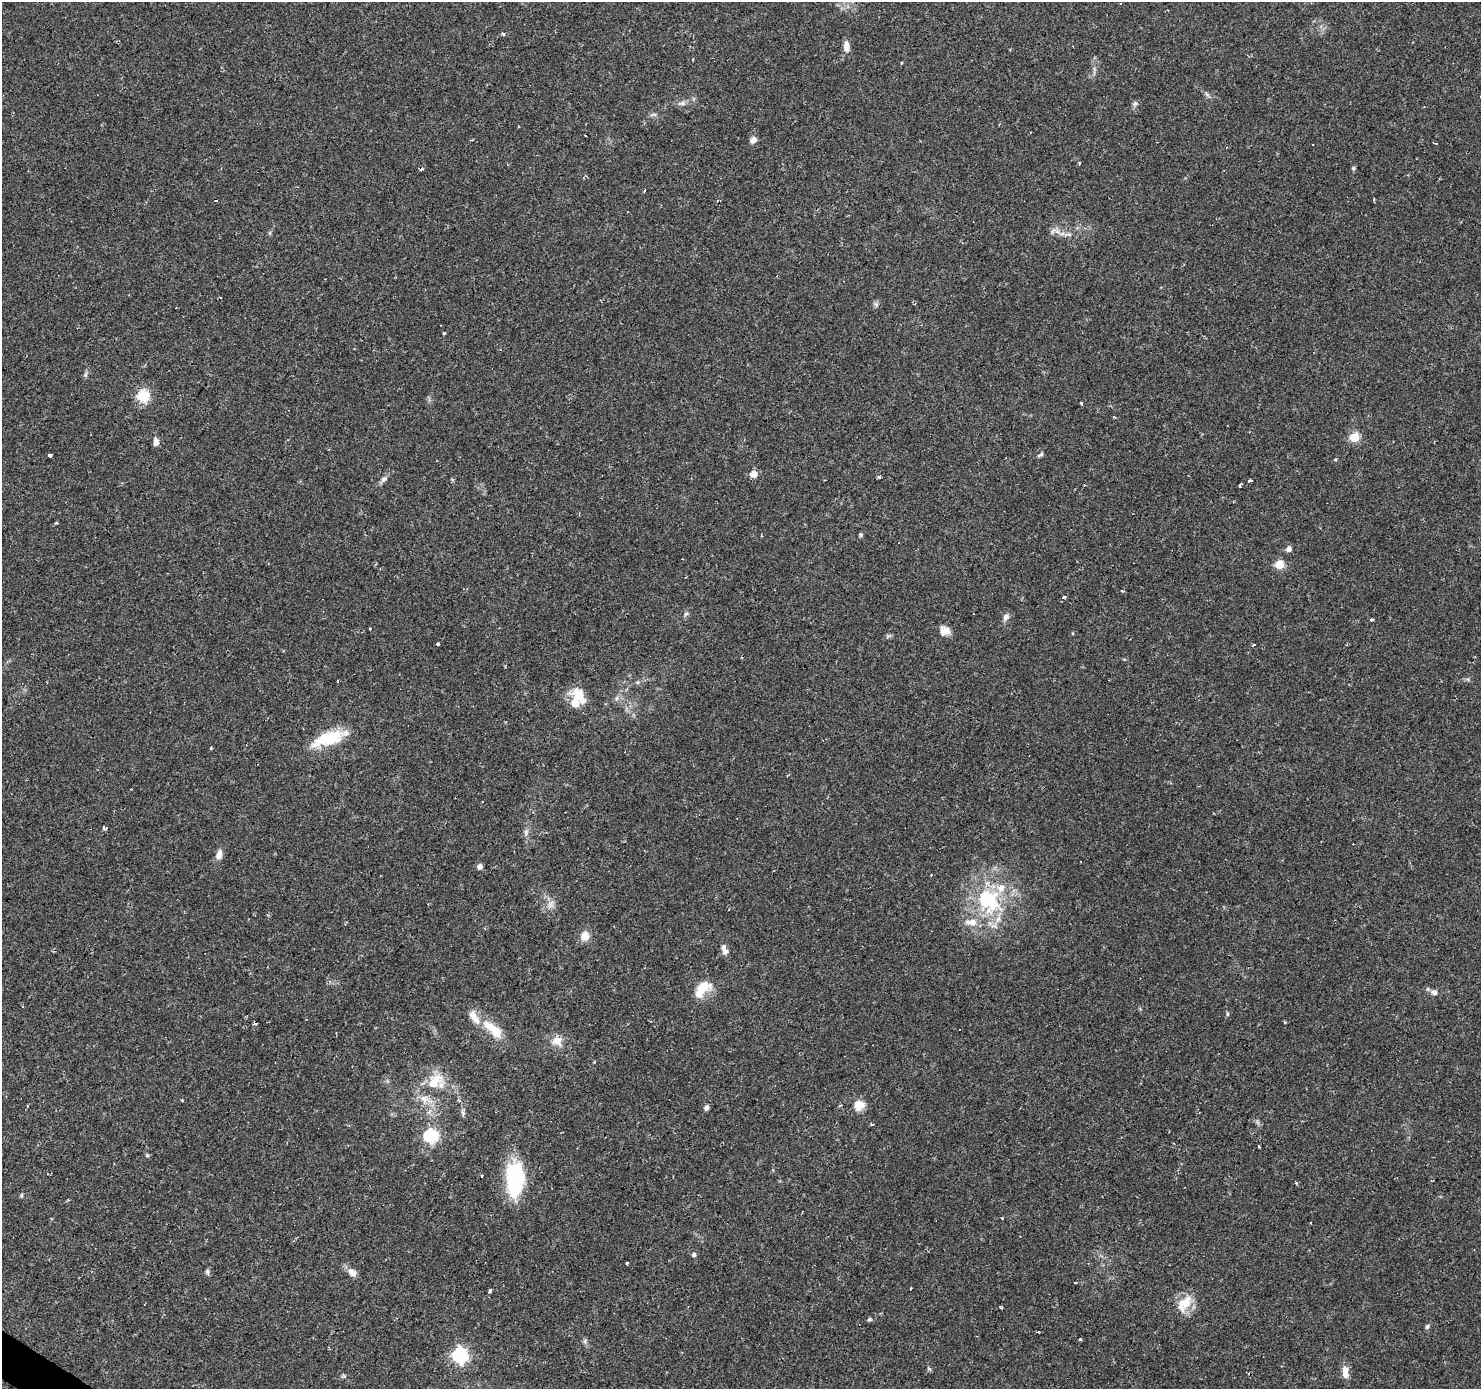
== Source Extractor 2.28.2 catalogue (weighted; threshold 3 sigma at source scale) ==
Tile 7 of 4 x 4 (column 3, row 2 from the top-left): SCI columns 2960-4438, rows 2956-4342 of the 5921 x 5977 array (HDU 1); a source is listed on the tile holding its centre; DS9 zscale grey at full resolution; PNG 1483 x 1391 px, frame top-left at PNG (2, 2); no overlay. Shown black and unused: <1% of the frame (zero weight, under 2 of 3 exposures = <1% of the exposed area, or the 3 px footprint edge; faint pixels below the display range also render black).
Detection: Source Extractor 2.28.2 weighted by HDU 2 'WHT'; one run over the whole footprint, this tile lists its part. Background 0.0429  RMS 0.0034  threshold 0.0153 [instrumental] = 3 sigma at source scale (4.5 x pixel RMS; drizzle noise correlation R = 1.50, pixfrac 1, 0.0396/0.0396 arcsec/px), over >= 5 px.
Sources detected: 121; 2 inside a brighter object's white glare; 21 cosmic-ray / hot-pixel residue — not listed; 10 inside a brighter listed object's ellipse — not listed separately; the other 88 listed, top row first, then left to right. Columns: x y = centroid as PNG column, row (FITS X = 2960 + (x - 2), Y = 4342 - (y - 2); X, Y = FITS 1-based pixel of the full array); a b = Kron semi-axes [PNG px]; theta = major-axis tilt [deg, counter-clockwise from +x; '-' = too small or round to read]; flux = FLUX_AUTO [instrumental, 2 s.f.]
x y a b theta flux
503 34 6 4 -13 0.56
846 46 13 7 -86 2.4
682 103 13 5 5 1.4
1135 104 9 5 22 0.84
753 140 7 6 - 2
1313 144 3 3 - 0.51
1079 163 3 3 - 0.48
1353 168 6 5 - 0.5
645 191 3 3 - 0.82
1053 231 10 5 29 1.2
1063 233 7 4 17 0.9
221 297 3 2 - 0.4
876 304 6 6 - 0.8
443 333 3 3 - 1.1
85 375 8 4 60 0.71
143 396 6 6 - 33
1081 403 3 2 - 0.67
1114 417 3 2 - 0.5
1354 437 5 5 - 18
156 441 10 6 -90 1.8
50 455 3 3 - 5.3
1040 455 10 4 30 0.62
1335 459 5 3 - 0.31
754 474 5 5 - 5
879 477 4 3 - 0.52
1250 481 3 3 - 4.1
1085 485 3 2 - 0.3
1240 485 5 3 - 0.8
56 523 4 3 - 0.45
860 535 5 5 - 0.53
1289 549 5 5 - 2.1
1279 564 5 5 - 13
1122 591 4 3 - 0.37
1064 597 4 3 - 1.3
686 614 7 5 64 0.71
1006 617 9 6 61 1.5
1371 620 3 3 - 0.9
370 629 3 2 - 0.65
945 631 13 11 -22 2.8
438 643 3 3 - 0.85
1253 645 3 2 - 0.89
337 681 3 2 - 0.55
638 682 6 4 71 0.47
579 694 19 15 -25 6.6
617 698 6 5 - 0.83
327 739 36 14 18 14
211 748 4 3 - 0.26
105 828 3 3 - 2.6
526 832 8 6 90 1.1
219 855 11 7 73 2.5
480 866 5 4 - 2.2
931 875 3 2 - 0.29
989 900 38 31 -68 29
551 904 11 8 61 2
585 936 11 10 - 3.1
724 949 14 7 -72 1.8
702 989 25 14 51 6.9
1434 992 9 7 -21 1.4
22 1006 3 3 - 0.75
1227 1014 6 3 90 0.41
494 1029 29 12 -47 7.5
557 1041 17 13 -31 3.8
435 1081 27 15 41 8.7
840 1105 4 3 - 0.35
859 1105 14 13 - 3.7
706 1107 6 5 - 1.2
463 1113 8 5 -70 0.75
872 1124 3 3 - 1.2
430 1136 6 6 - 54
147 1155 5 5 - 0.43
512 1173 26 22 22 20
482 1176 3 3 - 3.8
1296 1183 3 3 - 0.49
21 1195 6 4 89 0.46
694 1254 5 5 - 0.74
627 1263 3 3 - 0.43
207 1271 6 6 - 0.81
352 1272 11 8 -35 2.2
911 1289 3 3 - 0.92
489 1291 3 3 - 2.6
1184 1304 27 15 53 6.6
870 1319 6 5 - 0.54
1427 1326 6 5 - 0.76
1038 1332 3 3 - 0.68
1080 1339 4 3 - 0.45
585 1341 7 5 60 0.67
460 1355 7 6 - 85
1345 1372 16 7 -86 3
Overlapping masked pixels (flux is a lower limit): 1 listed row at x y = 143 396
Unlisted compact peaks at least as high as the median listed source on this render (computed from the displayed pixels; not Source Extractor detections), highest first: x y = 383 479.